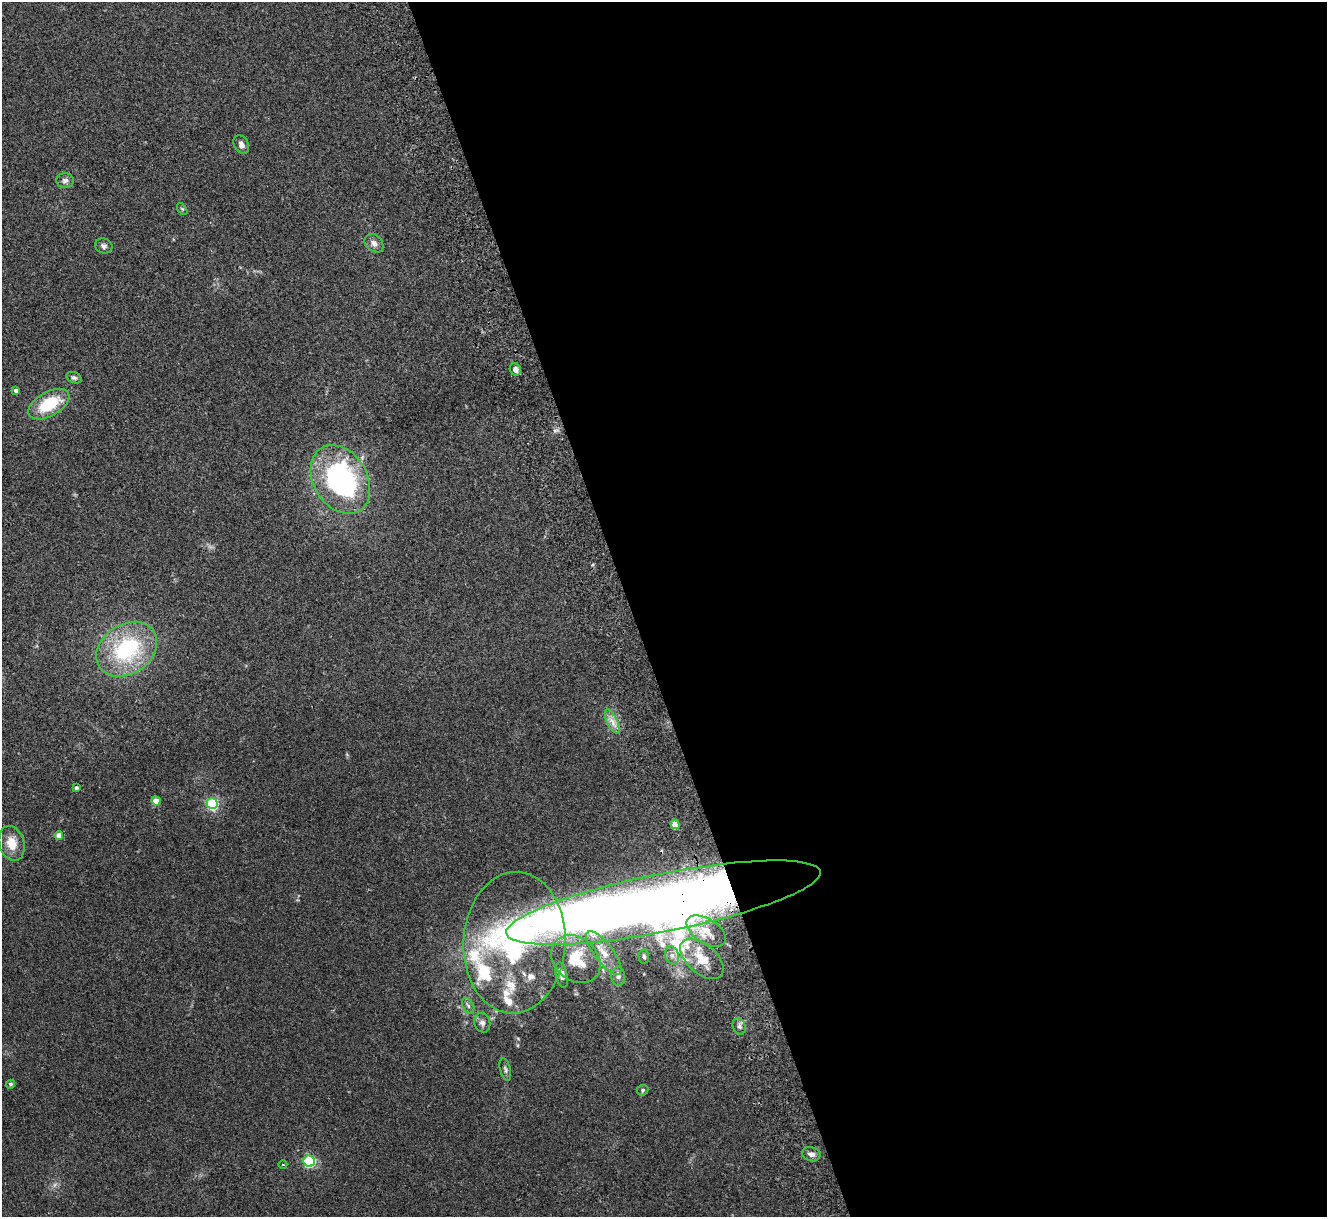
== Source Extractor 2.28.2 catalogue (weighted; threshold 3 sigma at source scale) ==
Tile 8 of 4 x 4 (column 4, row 2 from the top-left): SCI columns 4032-5356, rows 2600-3814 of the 5411 x 5322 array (HDU 1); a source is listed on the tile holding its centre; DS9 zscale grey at full resolution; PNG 1329 x 1219 px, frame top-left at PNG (2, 2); each listed source drawn as its Kron ellipse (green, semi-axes under 4 px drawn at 4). Shown black and unused: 53% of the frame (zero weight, under 2 of 3 exposures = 3% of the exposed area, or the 3 px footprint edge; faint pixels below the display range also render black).
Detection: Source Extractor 2.28.2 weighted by HDU 2 'WHT'; one run over the whole footprint, this tile lists its part. Background 0.072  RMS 0.0085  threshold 0.0381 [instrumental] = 3 sigma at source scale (4.5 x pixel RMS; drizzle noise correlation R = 1.50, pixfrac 1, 0.05/0.05 arcsec/px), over >= 5 px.
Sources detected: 44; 7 inside a brighter listed object's ellipse — not listed separately; the other 37 listed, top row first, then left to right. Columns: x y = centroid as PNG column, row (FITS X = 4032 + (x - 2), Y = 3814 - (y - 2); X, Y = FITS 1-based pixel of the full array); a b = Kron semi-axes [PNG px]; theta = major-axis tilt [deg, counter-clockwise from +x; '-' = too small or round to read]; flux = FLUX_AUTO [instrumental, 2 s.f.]
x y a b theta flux
241 145 10 7 -59 3.2
65 181 9 7 1 2.8
182 209 7 3 -53 0.9
374 243 10 8 -43 4.6
104 246 9 7 -21 2.4
515 370 6 5 - 4.5
74 378 8 5 -23 2
16 390 4 4 - 3
49 404 22 12 30 33
340 479 37 27 -59 150
127 649 32 24 34 79
612 722 13 5 -63 5.3
76 788 4 3 - 2.1
156 801 4 4 - 13
212 804 5 5 - 110
675 824 5 4 - 17
59 835 4 4 - 7.3
12 843 17 12 -72 12
663 903 160 29 11 2000
706 931 22 12 -33 16
514 943 71 51 87 170
604 953 26 9 -53 13
672 955 9 7 -75 3.5
644 957 7 5 -86 1.8
576 959 27 21 -42 28
702 959 26 14 -41 18
562 975 13 5 -78 4
618 976 9 7 -85 2.8
468 1006 8 5 -62 2.1
482 1023 10 8 -74 3.6
739 1026 8 6 -68 2.8
505 1069 12 5 -75 2.1
11 1084 4 4 - 1.7
643 1090 6 5 - 1.6
811 1154 9 7 -11 3.7
309 1161 5 5 - 100
283 1164 4 3 - 0.85
Overlapping masked pixels (flux is a lower limit): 1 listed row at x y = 663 903